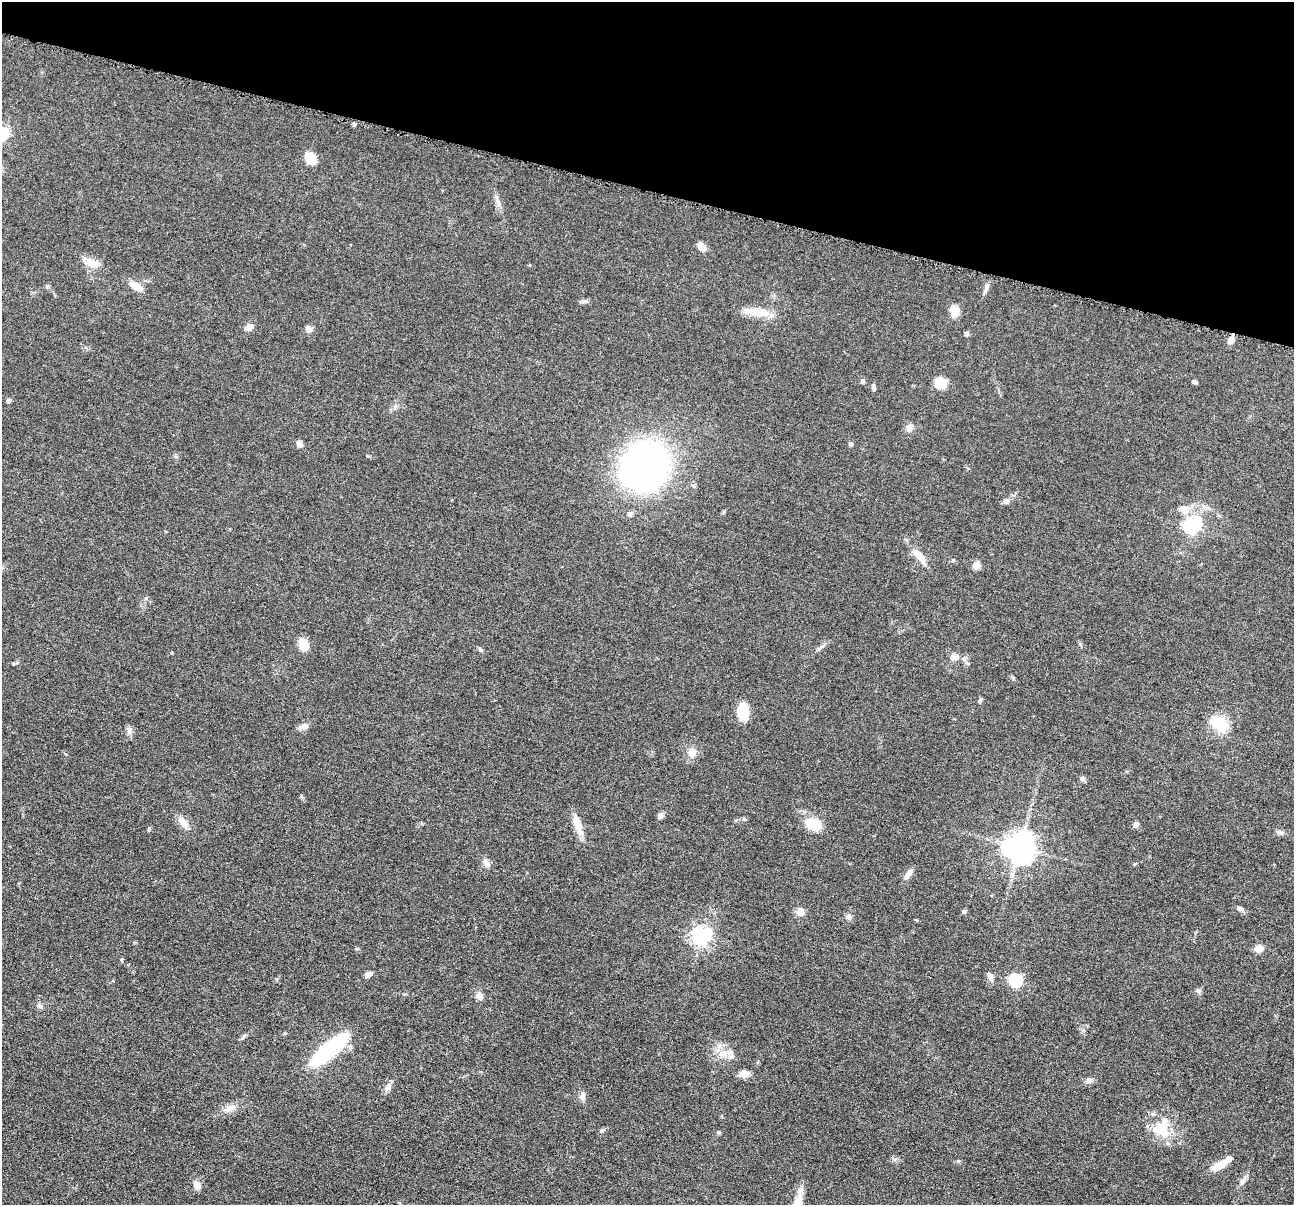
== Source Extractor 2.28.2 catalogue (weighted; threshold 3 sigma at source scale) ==
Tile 2 of 4 x 4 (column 2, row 1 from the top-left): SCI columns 1298-2589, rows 3864-5066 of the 5180 x 5196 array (HDU 1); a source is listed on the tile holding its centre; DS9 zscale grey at full resolution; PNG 1296 x 1207 px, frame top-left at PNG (2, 2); no overlay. Shown black and unused: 16% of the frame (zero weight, under 4 of 8 exposures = <1% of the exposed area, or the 3 px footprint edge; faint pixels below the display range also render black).
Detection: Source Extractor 2.28.2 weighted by HDU 2 'WHT'; one run over the whole footprint, this tile lists its part. Background 0.0365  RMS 0.0033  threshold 0.0134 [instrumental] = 3 sigma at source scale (4.09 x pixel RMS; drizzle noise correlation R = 1.36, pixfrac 0.8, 0.05/0.05 arcsec/px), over >= 5 px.
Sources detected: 78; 1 inside a brighter object's white glare — not listed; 3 inside a brighter listed object's ellipse — not listed separately; the other 74 listed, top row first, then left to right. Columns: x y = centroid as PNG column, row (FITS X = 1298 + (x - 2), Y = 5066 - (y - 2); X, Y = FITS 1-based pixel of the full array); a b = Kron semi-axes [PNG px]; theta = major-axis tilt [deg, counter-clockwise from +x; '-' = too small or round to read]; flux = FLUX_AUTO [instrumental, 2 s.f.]
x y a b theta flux
354 124 5 4 - 0.58
2 133 6 6 - 47
310 158 12 8 -44 6
701 247 9 6 -49 3
92 263 21 9 -18 3.1
48 286 6 5 - 0.51
136 286 15 8 -27 3.2
987 286 11 5 76 1
583 301 9 4 9 0.66
954 311 13 10 -72 3.2
763 313 24 12 6 4.9
250 327 8 6 40 2.1
309 329 7 6 - 1.8
967 334 5 5 - 0.63
1231 340 9 6 63 1.8
863 381 6 5 - 0.55
1195 382 7 4 -27 0.46
941 383 11 10 - 5.2
874 387 7 5 -75 0.68
8 401 5 5 - 0.63
909 427 10 8 73 1.5
299 444 7 6 - 1.3
850 444 6 5 - 0.54
645 466 36 32 52 130
1006 501 9 7 53 1.1
1184 508 12 11 - 2.3
1191 526 8 7 - 67
919 556 23 8 -48 4
976 565 8 7 - 2.3
304 644 11 8 -68 5.6
480 649 7 4 -45 0.45
955 657 12 8 -27 1.6
980 701 7 4 64 0.49
743 712 18 11 -88 6.5
1219 723 22 14 -37 9.1
304 726 10 8 22 1.5
129 730 11 4 85 0.9
691 752 14 10 -81 2.3
1082 778 6 4 71 0.49
661 815 7 6 - 1.2
183 822 16 8 -53 2.8
577 824 28 8 -73 3.7
813 824 16 11 -20 7.7
1136 824 8 6 15 0.88
1280 832 11 5 -18 0.82
1020 847 9 9 - 400
486 863 13 6 -48 1.4
909 874 15 6 53 1.8
1240 908 8 6 -19 0.98
964 911 5 5 - 0.65
801 912 10 10 - 1.7
849 917 8 7 - 0.86
701 936 7 7 - 120
1259 949 10 8 6 2.3
368 974 8 6 40 1.3
990 976 11 6 -65 1.6
1015 980 6 6 - 37
1198 991 7 5 -22 0.65
479 996 7 7 - 2.1
39 1006 8 6 -32 0.82
285 1033 5 3 - 0.29
329 1049 45 13 40 29
724 1053 16 10 10 3.5
744 1074 10 7 5 2.7
1089 1080 10 7 11 1.2
387 1088 11 7 55 1.3
583 1096 13 7 -86 1.3
229 1108 17 8 35 2.3
602 1130 6 4 19 0.44
1163 1130 26 14 -59 7.3
719 1132 5 4 - 0.46
1219 1165 16 7 30 4.6
197 1185 9 8 - 1.8
797 1204 24 10 74 5.2
Isophote crosses this tile's border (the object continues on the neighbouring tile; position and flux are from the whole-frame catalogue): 2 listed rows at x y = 2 133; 797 1204
Unlisted compact peaks at least as high as the median listed source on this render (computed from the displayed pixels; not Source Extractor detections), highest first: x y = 149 829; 958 1161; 953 560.